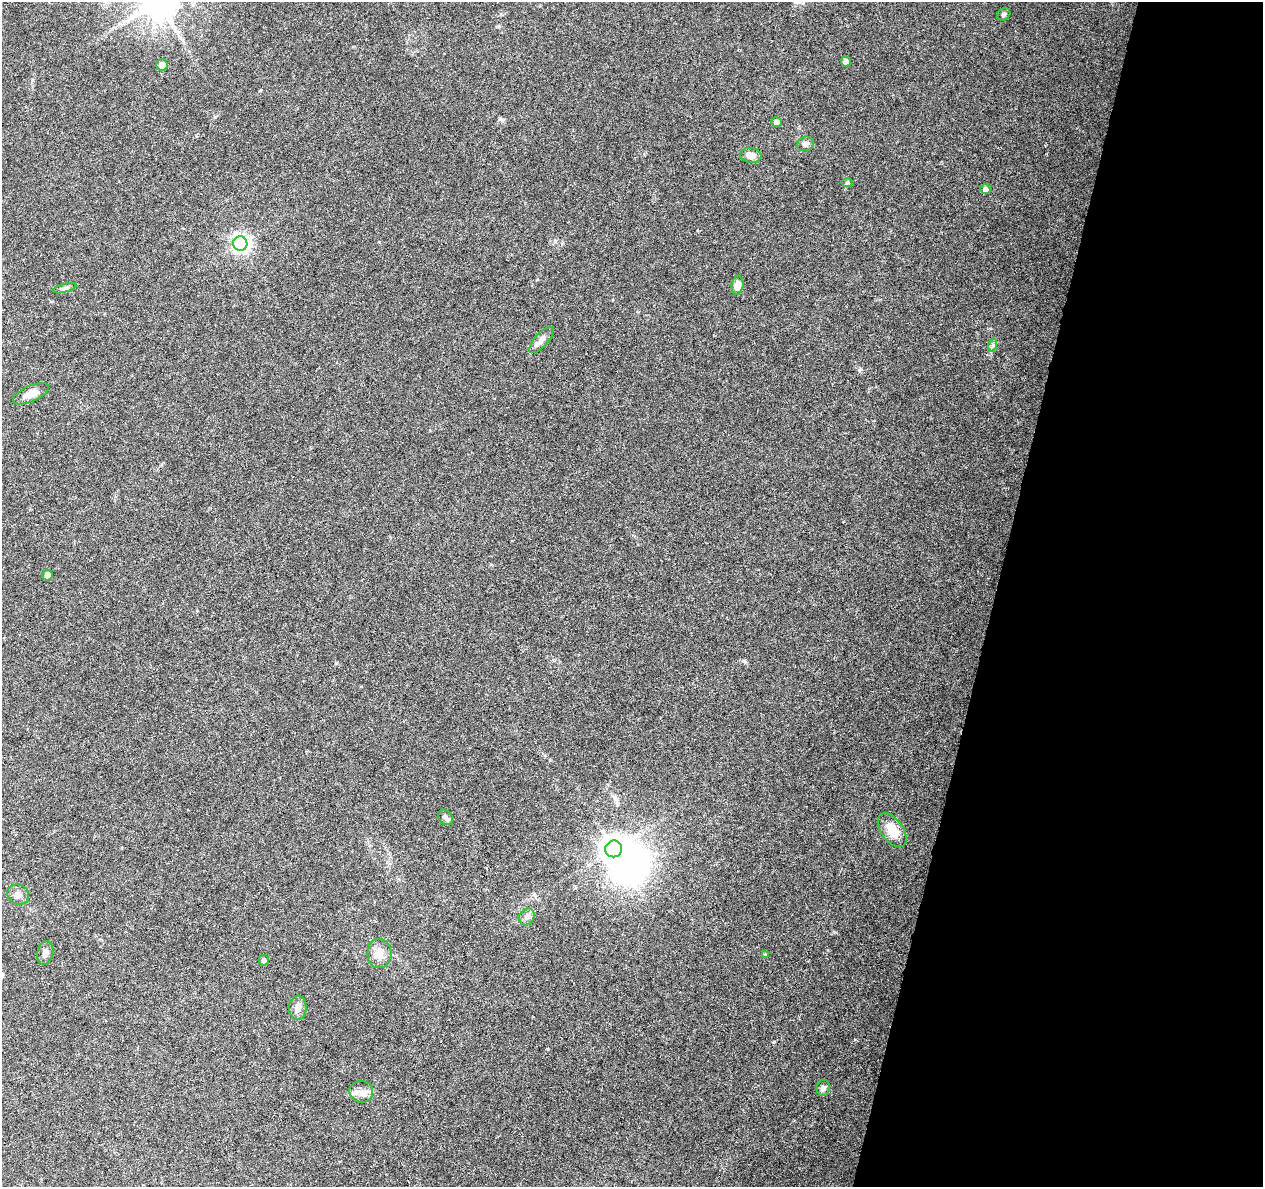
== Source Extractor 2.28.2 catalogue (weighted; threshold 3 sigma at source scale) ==
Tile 8 of 4 x 4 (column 4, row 2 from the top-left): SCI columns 3785-5045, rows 2595-3779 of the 5053 x 5249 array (HDU 1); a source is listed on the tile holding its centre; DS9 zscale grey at full resolution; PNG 1265 x 1189 px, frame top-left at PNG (2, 2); each listed source drawn as its Kron ellipse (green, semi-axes under 4 px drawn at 4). Shown black and unused: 21% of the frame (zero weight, under 3 of 6 exposures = <1% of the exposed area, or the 3 px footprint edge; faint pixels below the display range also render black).
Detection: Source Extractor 2.28.2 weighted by HDU 2 'WHT'; one run over the whole footprint, this tile lists its part. Background 0.0918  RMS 0.0031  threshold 0.0126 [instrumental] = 3 sigma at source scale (4.09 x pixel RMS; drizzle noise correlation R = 1.36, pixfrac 0.8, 0.0396/0.0396 arcsec/px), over >= 5 px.
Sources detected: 28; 1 inside a brighter object's white glare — neither listed nor drawn; the other 27 listed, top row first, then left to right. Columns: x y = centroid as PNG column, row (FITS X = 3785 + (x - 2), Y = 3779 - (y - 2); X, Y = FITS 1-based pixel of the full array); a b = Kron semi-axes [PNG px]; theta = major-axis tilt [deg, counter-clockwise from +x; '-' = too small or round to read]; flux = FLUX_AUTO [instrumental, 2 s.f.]
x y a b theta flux
1004 14 7 5 33 0.51
846 62 5 5 - 1.8
162 65 6 5 - 2.3
777 122 5 5 - 1.5
805 144 8 7 - 1.1
751 155 10 7 -8 2
847 183 6 4 0 0.36
985 189 5 5 - 1.3
240 243 7 7 - 120
738 285 9 6 84 3.1
65 288 12 4 15 0.7
541 340 16 6 48 1.6
993 345 7 4 71 0.49
31 394 19 8 24 2.9
47 575 5 5 - 1.7
445 817 8 6 -47 0.82
892 830 19 11 -54 5.2
614 849 8 8 - 300
18 894 11 9 -24 1.7
527 917 9 7 61 1.3
45 953 12 8 79 1.4
379 953 14 12 -90 3
765 954 3 3 - 0.42
264 960 5 5 - 0.89
298 1008 12 8 87 1.9
823 1088 8 6 79 1
361 1092 12 11 - 2.1
Unlisted compact peaks at least as high as the median listed source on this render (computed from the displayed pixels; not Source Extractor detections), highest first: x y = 744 661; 834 932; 336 663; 860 369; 500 119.